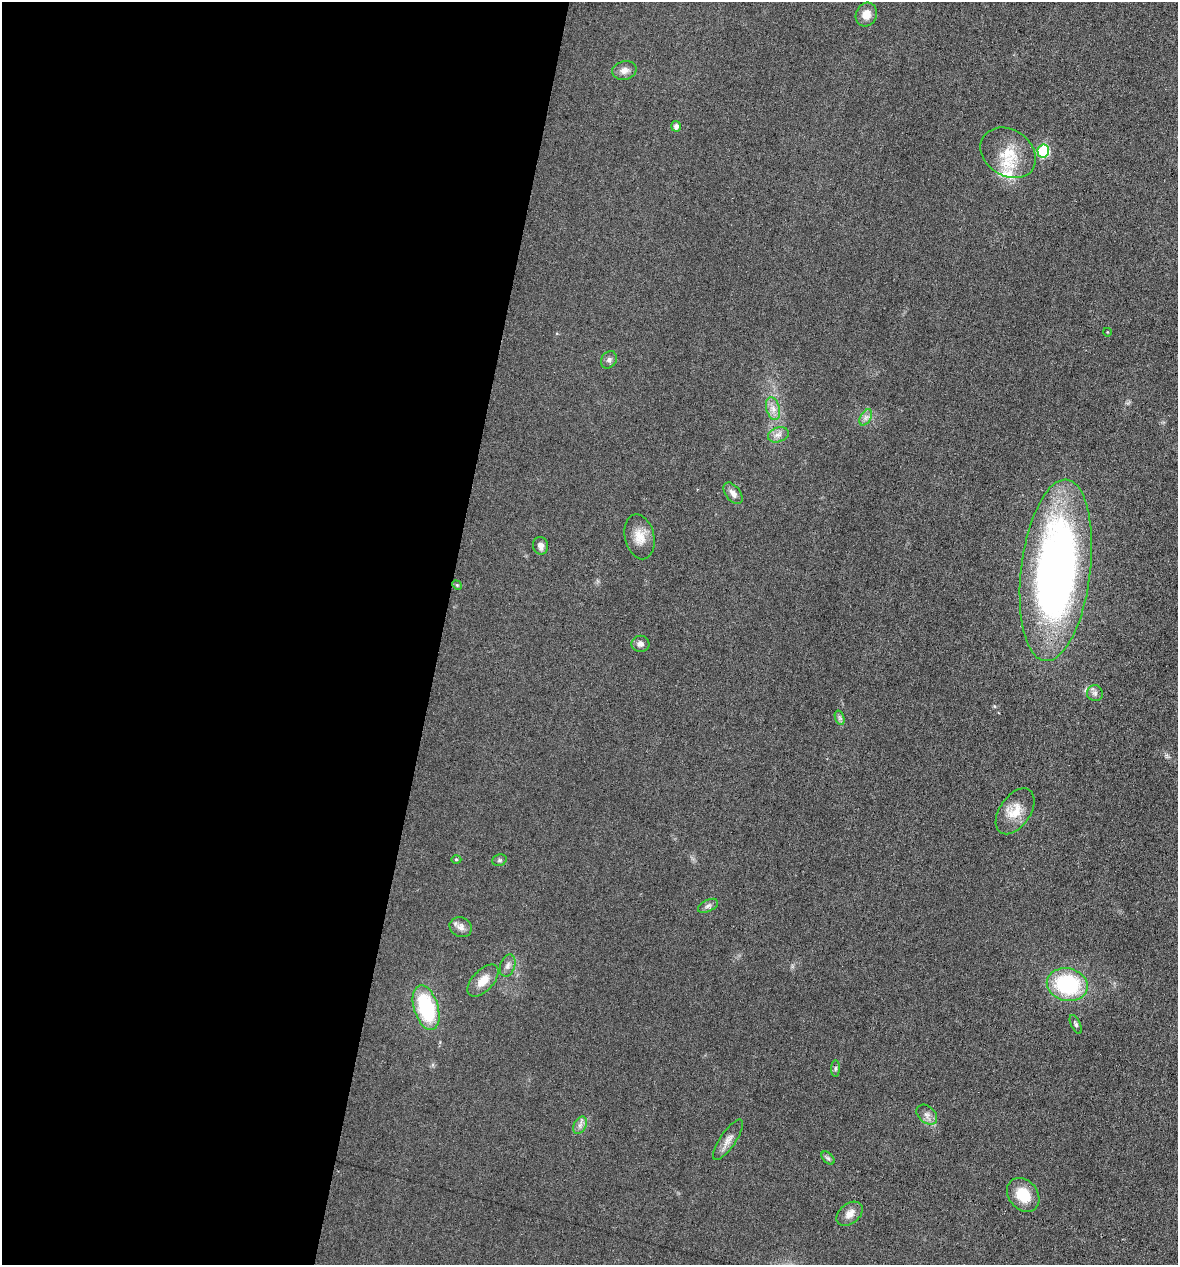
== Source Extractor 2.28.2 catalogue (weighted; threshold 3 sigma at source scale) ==
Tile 5 of 4 x 4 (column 1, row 2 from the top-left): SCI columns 118-1293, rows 2527-3789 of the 5066 x 5052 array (HDU 1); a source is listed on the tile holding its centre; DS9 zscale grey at full resolution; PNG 1180 x 1267 px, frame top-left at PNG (2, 2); each listed source drawn as its Kron ellipse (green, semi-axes under 4 px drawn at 4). Shown black and unused: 37% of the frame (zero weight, under 3 of 6 exposures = <1% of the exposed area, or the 3 px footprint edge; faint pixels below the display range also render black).
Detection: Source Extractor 2.28.2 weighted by HDU 2 'WHT'; one run over the whole footprint, this tile lists its part. Background 0.0182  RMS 0.0035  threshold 0.0143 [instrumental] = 3 sigma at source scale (4.09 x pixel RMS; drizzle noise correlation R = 1.36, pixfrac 0.8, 0.05/0.05 arcsec/px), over >= 5 px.
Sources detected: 37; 2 inside a brighter listed object's ellipse — not listed separately; the other 35 listed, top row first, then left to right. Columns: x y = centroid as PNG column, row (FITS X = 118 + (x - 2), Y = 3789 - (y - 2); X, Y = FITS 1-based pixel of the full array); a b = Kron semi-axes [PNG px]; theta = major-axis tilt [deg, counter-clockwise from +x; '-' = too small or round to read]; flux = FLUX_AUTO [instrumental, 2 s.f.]
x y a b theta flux
866 14 12 10 64 3.4
624 70 12 9 14 2
676 126 5 5 - 1.4
1043 151 6 6 - 18
1008 153 30 23 -34 9.6
1107 332 4 3 - 0.22
609 360 9 7 55 1.1
773 409 11 6 -74 2.1
866 417 9 5 58 1.2
778 435 10 7 18 1.7
733 493 12 7 -51 1.9
639 537 23 14 -77 5.1
541 546 9 7 -79 1.6
1056 570 91 34 83 190
457 585 5 4 - 0.38
640 644 9 8 - 1.5
1095 693 8 8 - 1.1
840 718 7 4 -71 0.71
1015 811 26 15 55 6.3
456 859 5 3 - 0.4
499 860 7 5 20 0.64
708 906 11 6 26 1.1
461 927 11 9 -24 2
508 966 11 7 73 1.5
483 981 19 10 47 4.4
1067 985 20 16 -12 29
426 1008 23 12 -73 27
1076 1024 10 4 -64 0.74
836 1068 8 4 89 0.6
927 1115 12 8 -42 1.7
580 1125 9 6 65 1.4
728 1140 24 8 56 2.6
828 1158 8 4 -45 0.68
1023 1195 18 14 -50 8
850 1214 15 10 40 2.7
Isophote crosses this tile's border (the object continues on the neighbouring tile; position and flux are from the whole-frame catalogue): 1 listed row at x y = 1056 570